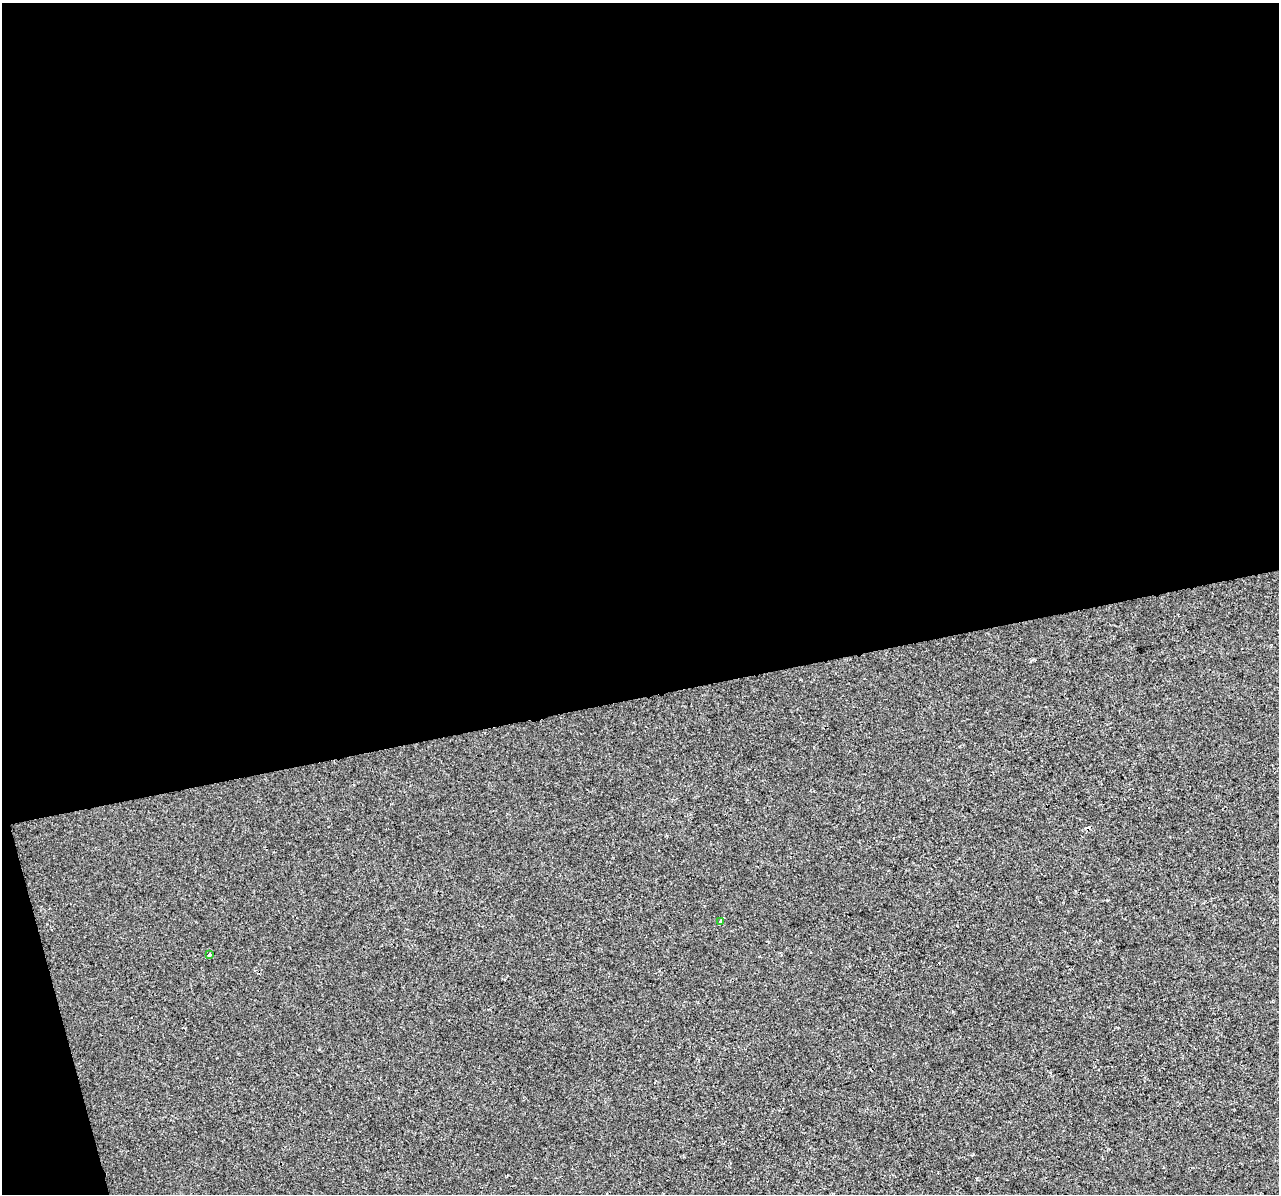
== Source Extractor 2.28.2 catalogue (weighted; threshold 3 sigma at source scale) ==
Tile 1 of 4 x 4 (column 1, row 1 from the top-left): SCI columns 1-1277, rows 3669-4860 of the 5109 x 4903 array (HDU 1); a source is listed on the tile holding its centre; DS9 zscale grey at full resolution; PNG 1281 x 1196 px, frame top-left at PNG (2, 3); each listed source drawn as its Kron ellipse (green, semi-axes under 4 px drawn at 4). Shown black and unused: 60% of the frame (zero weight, under 2 of 3 exposures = <1% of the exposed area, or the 3 px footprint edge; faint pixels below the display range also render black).
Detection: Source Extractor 2.28.2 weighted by HDU 2 'WHT'; one run over the whole footprint, this tile lists its part. Background -4.07e-04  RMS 0.0043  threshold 0.0193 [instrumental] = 3 sigma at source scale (4.5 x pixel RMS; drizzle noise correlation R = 1.50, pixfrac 1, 0.0396/0.0396 arcsec/px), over >= 5 px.
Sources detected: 4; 2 cosmic-ray / hot-pixel residue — neither listed nor drawn; the other 2 listed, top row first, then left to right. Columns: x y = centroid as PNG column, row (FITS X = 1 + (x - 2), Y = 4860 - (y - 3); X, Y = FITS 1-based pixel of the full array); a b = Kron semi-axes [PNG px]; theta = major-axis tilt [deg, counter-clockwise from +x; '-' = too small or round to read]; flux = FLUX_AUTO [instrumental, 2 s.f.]
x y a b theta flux
720 921 4 3 - 0.88
210 955 3 3 - 1.2